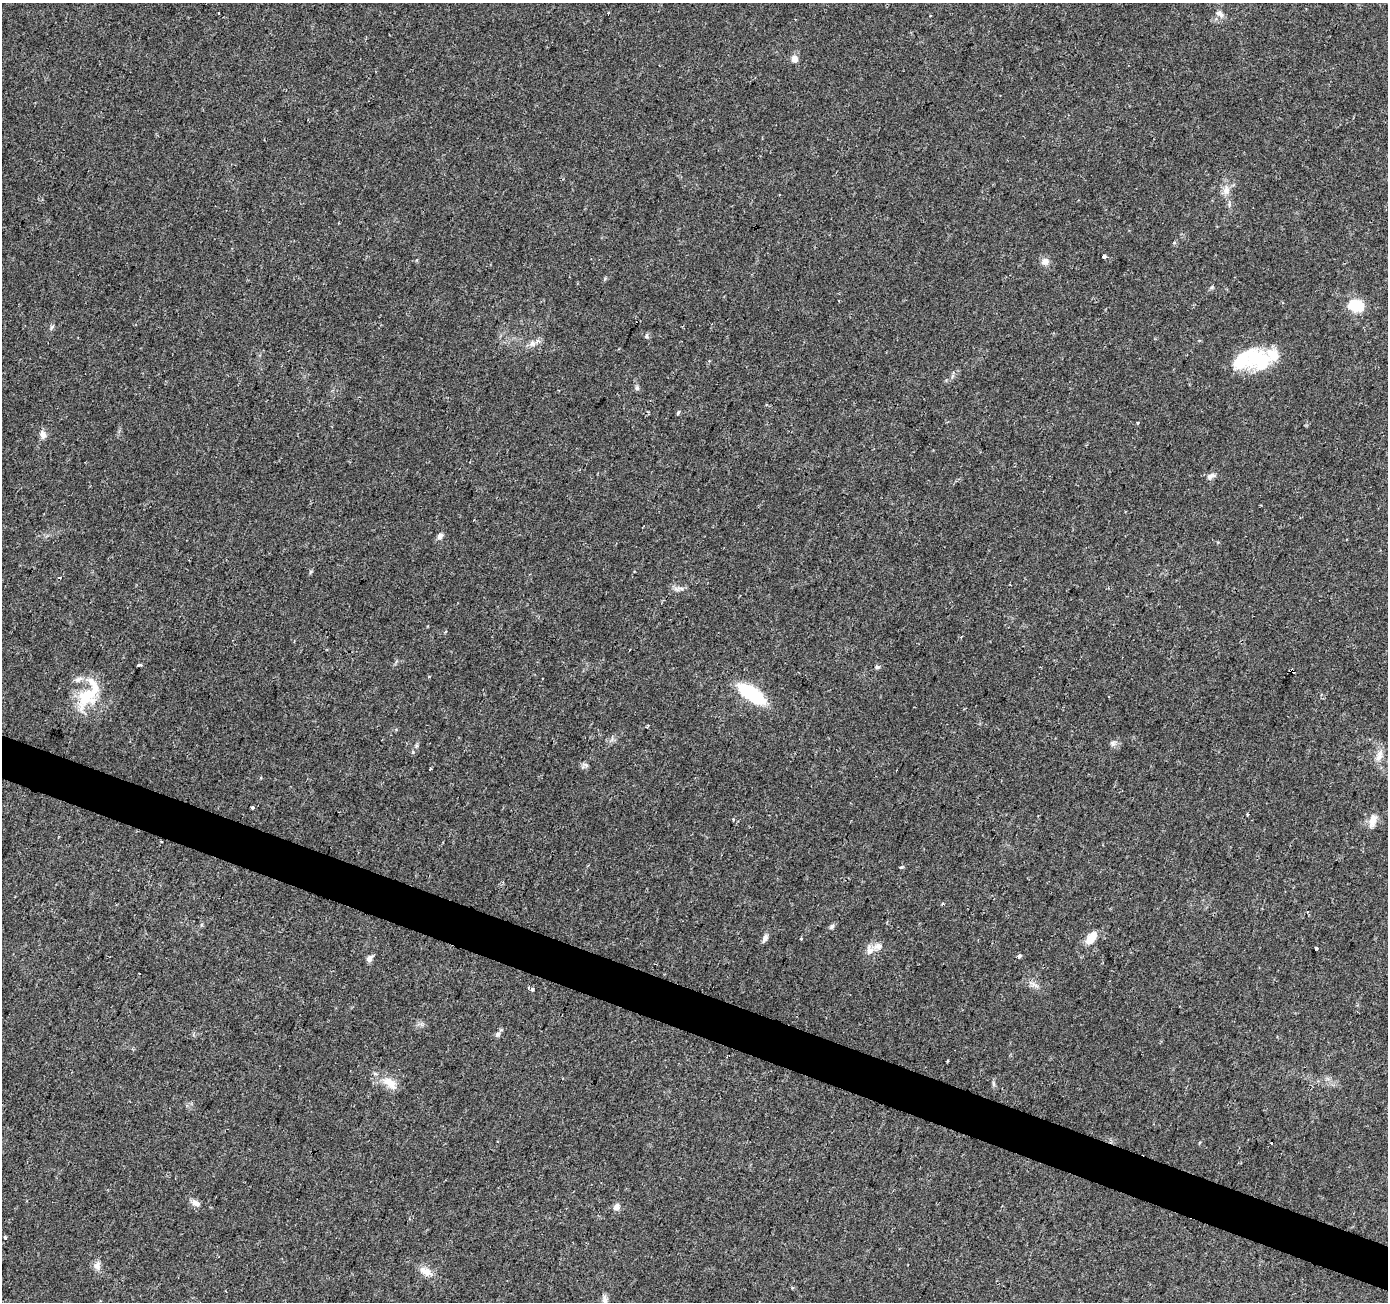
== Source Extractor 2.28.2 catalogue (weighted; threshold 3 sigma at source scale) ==
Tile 6 of 4 x 4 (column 2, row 2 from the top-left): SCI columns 1387-2772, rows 2810-4109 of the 5551 x 5684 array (HDU 1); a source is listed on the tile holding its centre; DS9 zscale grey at full resolution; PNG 1390 x 1304 px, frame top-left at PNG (2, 3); no overlay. Shown black and unused: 3% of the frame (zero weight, under 2 of 3 exposures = <1% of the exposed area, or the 3 px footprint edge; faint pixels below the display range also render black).
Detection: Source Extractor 2.28.2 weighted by HDU 2 'WHT'; one run over the whole footprint, this tile lists its part. Background 0.0336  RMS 0.0034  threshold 0.0155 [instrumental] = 3 sigma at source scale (4.5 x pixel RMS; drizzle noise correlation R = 1.50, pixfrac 1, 0.0396/0.0396 arcsec/px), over >= 5 px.
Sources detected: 62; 1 inside a brighter object's white glare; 2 cosmic-ray / hot-pixel residue — not listed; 6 inside a brighter listed object's ellipse — not listed separately; the other 53 listed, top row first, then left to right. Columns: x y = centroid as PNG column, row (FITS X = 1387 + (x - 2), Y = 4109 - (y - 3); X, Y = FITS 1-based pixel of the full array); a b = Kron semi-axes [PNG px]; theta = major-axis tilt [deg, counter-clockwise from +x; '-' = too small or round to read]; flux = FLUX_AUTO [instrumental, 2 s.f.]
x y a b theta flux
219 13 3 2 - 0.25
1220 14 13 6 -37 1.6
794 59 10 9 - 1.9
1226 190 12 10 77 2.6
1104 256 4 3 - 1.7
1045 262 11 9 71 1.8
1356 306 19 14 -16 7.6
647 336 6 4 -64 0.57
532 344 9 7 -45 1.4
1257 358 36 25 13 16
637 388 7 5 -74 0.78
678 412 3 3 - 1.2
1138 423 4 3 - 0.32
43 435 11 8 -69 1.8
1209 477 10 7 57 1.2
474 520 2 2 - 0.25
440 536 9 6 65 1.3
311 572 6 4 46 0.45
139 665 4 3 - 1.7
877 667 6 5 - 0.6
1292 670 4 3 - 37
751 694 25 10 -34 27
86 696 34 22 55 15
1113 743 8 7 - 1.1
1378 757 11 8 63 2.1
586 765 7 5 -45 0.78
430 769 3 2 - 1.2
252 807 3 3 - 2.1
1247 814 3 3 - 0.49
733 819 4 3 - 0.32
1372 820 18 8 77 3.2
161 841 2 2 - 0.36
901 867 3 3 - 2
942 904 3 3 - 0.94
832 926 7 5 59 0.73
765 938 10 6 60 1.3
1091 938 15 8 51 5.2
801 939 3 3 - 0.37
1316 948 3 3 - 2.6
870 950 12 9 -69 2.5
1020 956 4 3 - 1.8
369 959 9 6 53 1.4
532 989 6 6 - 1
497 1034 9 6 51 0.97
390 1083 25 12 -34 5
993 1084 9 4 -81 0.68
1271 1143 3 3 - 1.6
195 1203 12 7 -31 1.7
616 1207 9 8 - 1.6
5 1238 3 3 - 0.77
97 1266 11 9 89 1.9
426 1271 20 10 -27 3.5
605 1299 13 6 -83 1.5
Overlapping masked pixels (flux is a lower limit): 2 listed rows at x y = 1292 670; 161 841
Isophote crosses this tile's border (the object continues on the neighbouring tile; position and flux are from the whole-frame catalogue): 1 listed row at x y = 605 1299